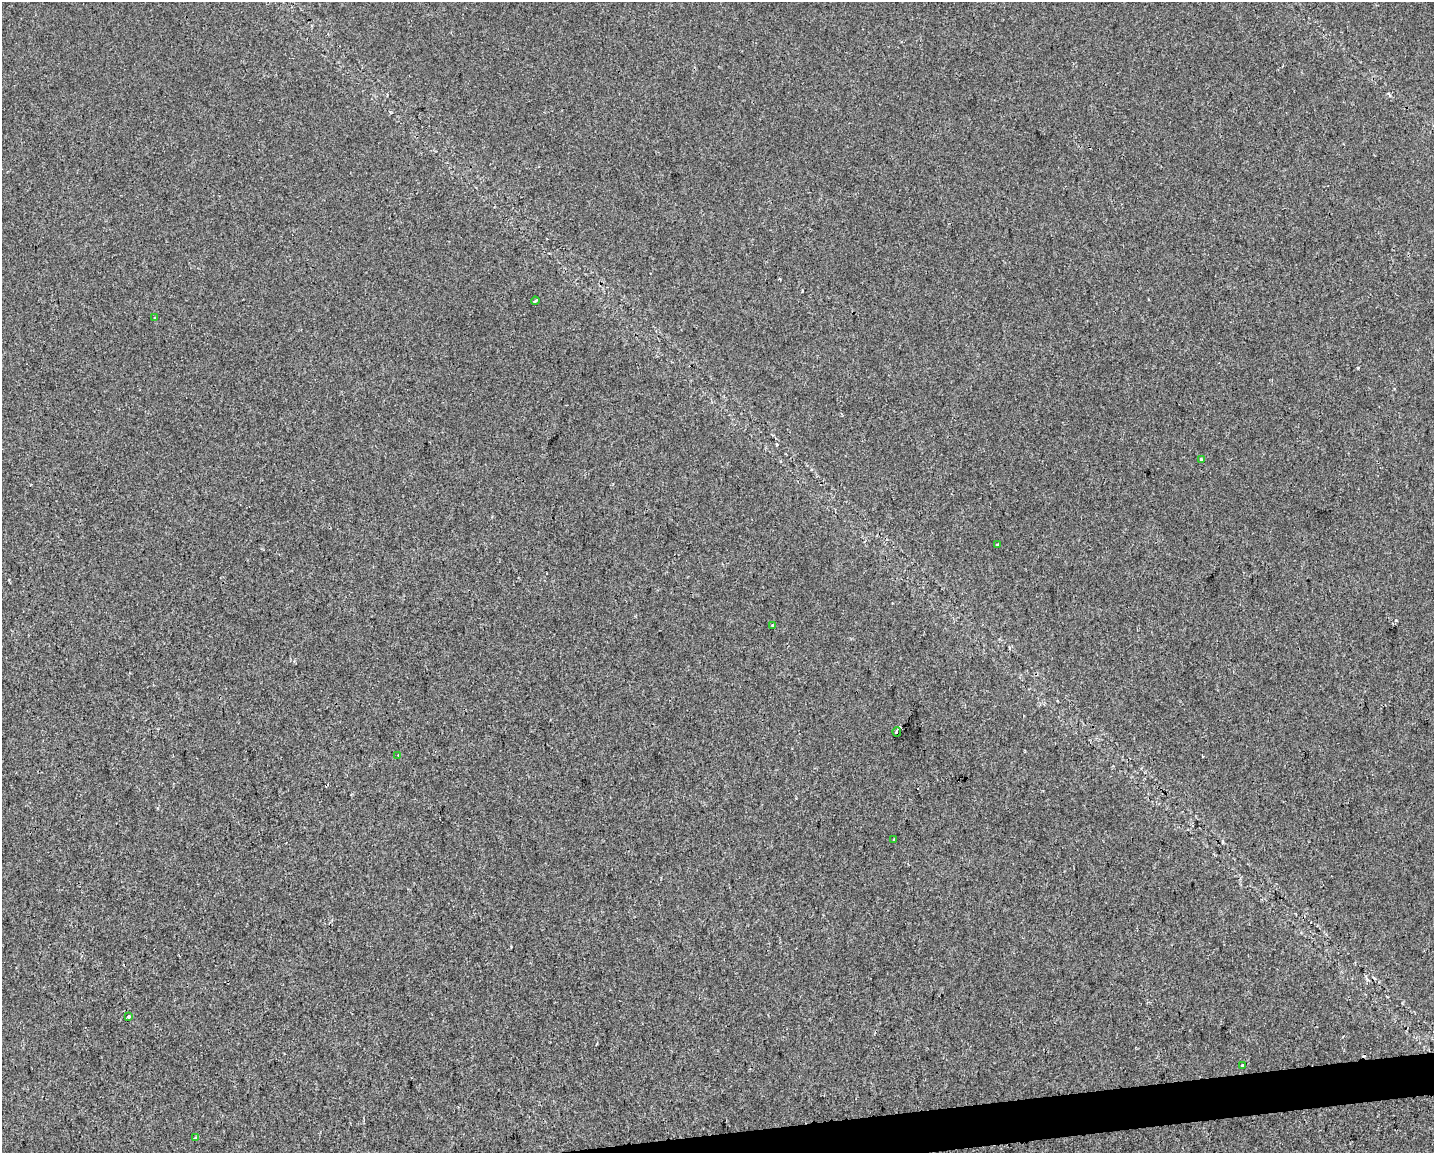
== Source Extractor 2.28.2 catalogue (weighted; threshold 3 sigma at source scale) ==
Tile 5 of 3 x 4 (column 2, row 2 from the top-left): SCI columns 1441-2872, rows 2301-3451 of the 4355 x 4601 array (HDU 1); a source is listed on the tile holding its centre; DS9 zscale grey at full resolution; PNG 1436 x 1155 px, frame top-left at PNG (2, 2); each listed source drawn as its Kron ellipse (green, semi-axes under 4 px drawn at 4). Shown black and unused: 2% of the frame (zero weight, under 2 of 3 exposures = <1% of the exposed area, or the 3 px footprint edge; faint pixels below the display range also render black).
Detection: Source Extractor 2.28.2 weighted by HDU 2 'WHT'; one run over the whole footprint, this tile lists its part. Background 3.87e-04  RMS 0.0042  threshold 0.0191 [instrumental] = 3 sigma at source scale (4.5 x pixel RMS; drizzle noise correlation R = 1.50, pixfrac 1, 0.0396/0.0396 arcsec/px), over >= 5 px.
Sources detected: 14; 3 cosmic-ray / hot-pixel residue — neither listed nor drawn; the other 11 listed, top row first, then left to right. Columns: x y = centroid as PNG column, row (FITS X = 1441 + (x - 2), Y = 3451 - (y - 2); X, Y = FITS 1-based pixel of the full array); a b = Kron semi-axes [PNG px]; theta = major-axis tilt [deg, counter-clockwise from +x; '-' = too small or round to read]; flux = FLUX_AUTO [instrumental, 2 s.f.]
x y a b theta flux
535 301 4 3 - 1
155 318 3 3 - 0.98
1201 459 3 3 - 0.64
997 544 3 3 - 0.86
773 626 4 3 - 0.72
897 732 4 3 - 4.5
398 755 3 2 - 0.28
894 839 3 3 - 3.7
129 1017 3 3 - 3.1
1242 1066 3 3 - 1.6
195 1137 3 3 - 1.5
Unlisted compact peaks at least as high as the median listed source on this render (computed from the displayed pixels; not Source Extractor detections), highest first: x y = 1396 620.